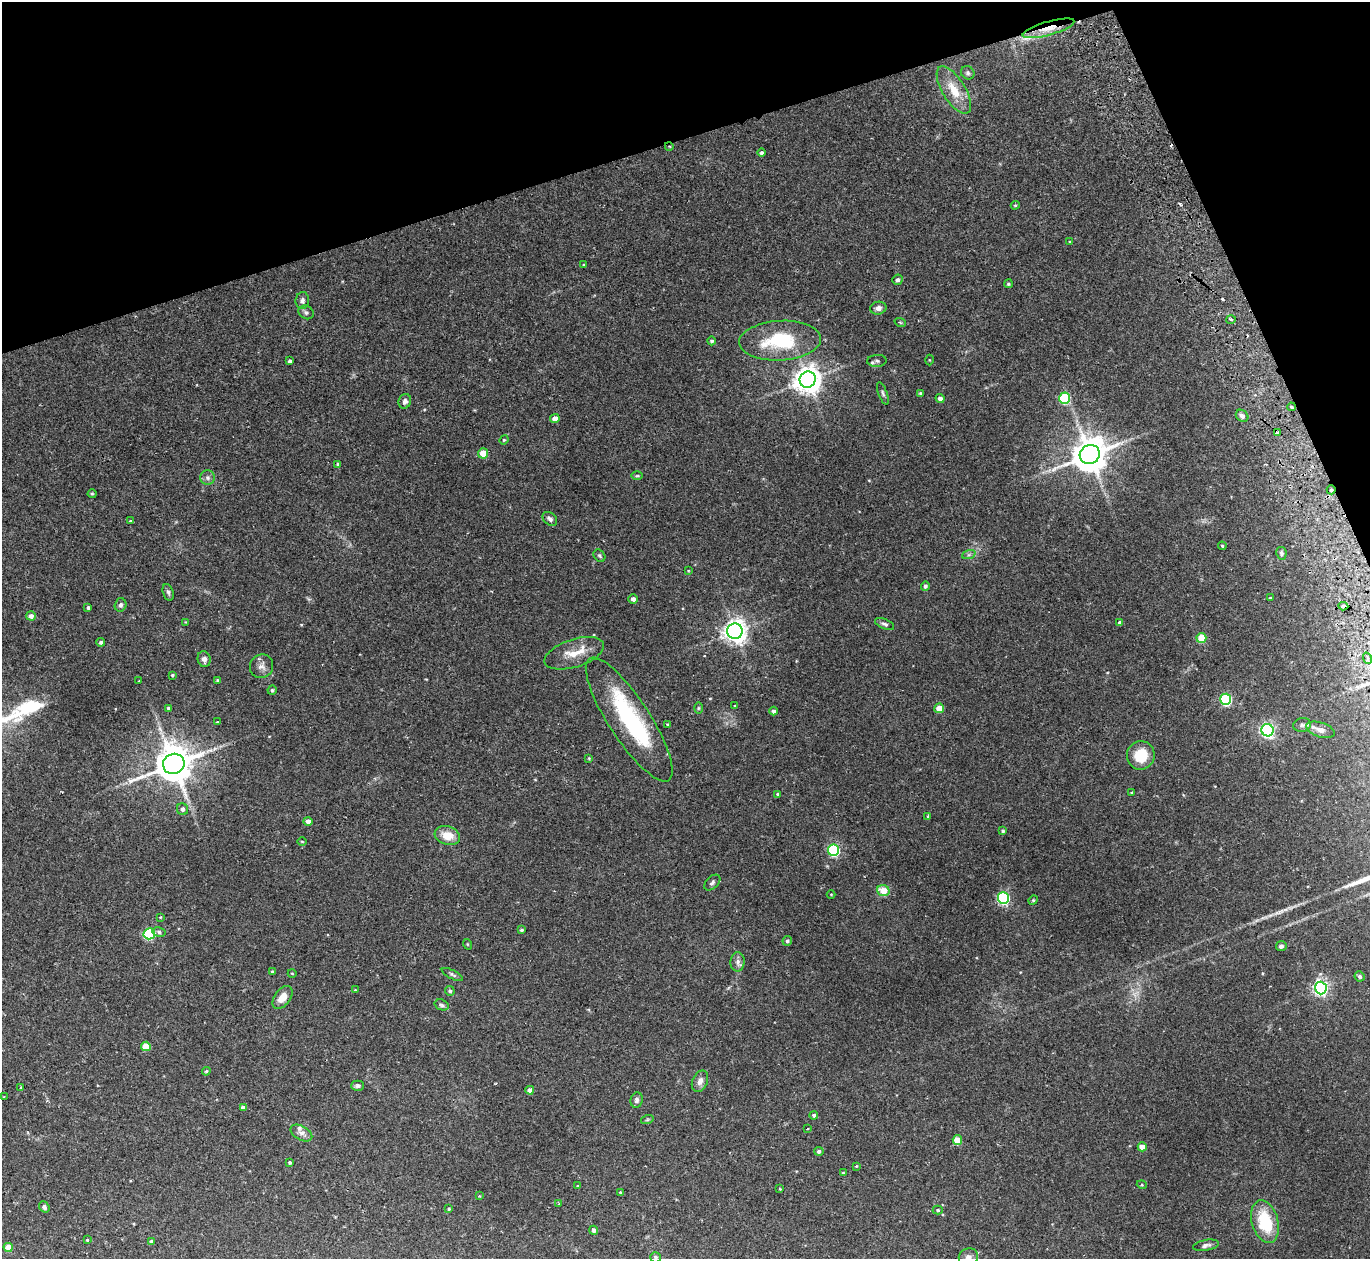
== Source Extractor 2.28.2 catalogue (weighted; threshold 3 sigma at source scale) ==
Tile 3 of 4 x 4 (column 3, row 1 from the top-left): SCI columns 2794-4161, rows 3951-5207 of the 5588 x 5513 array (HDU 1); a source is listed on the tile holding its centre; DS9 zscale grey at full resolution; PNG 1372 x 1261 px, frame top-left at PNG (2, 2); each listed source drawn as its Kron ellipse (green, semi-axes under 4 px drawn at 4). Shown black and unused: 16% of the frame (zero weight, under 2 of 3 exposures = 3% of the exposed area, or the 3 px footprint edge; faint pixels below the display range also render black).
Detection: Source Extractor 2.28.2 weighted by HDU 2 'WHT'; one run over the whole footprint, this tile lists its part. Background 0.0576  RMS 0.005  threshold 0.0227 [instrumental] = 3 sigma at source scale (4.5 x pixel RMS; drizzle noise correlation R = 1.50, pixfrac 1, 0.05/0.05 arcsec/px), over >= 5 px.
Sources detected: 160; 1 too faint to see at this stretch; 1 inside a brighter object's white glare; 4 cosmic-ray / hot-pixel residue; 2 long thin detections or spike segments (spike, bleed or trail) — neither listed nor drawn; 3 inside a brighter listed object's ellipse — not listed separately; the other 149 listed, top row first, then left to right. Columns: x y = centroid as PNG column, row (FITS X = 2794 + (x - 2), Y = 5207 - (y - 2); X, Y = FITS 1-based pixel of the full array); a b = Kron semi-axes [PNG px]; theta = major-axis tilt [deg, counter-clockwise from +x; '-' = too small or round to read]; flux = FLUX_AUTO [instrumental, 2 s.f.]
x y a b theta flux
1049 28 27 7 16 8.2
968 73 7 6 - 1.1
954 90 27 11 -59 9.7
669 146 4 3 - 0.36
761 153 4 4 - 1
1015 205 4 4 - 0.5
1070 242 4 3 - 0.87
584 265 3 3 - 0.71
898 280 5 5 - 1.3
1008 284 4 4 - 0.7
302 300 8 6 83 1.7
878 308 8 6 12 2
306 312 8 6 -28 1.3
1231 319 5 3 - 0.6
900 322 6 3 -20 0.52
712 341 4 4 - 0.84
780 341 41 20 3 32
929 360 5 3 - 0.41
290 361 4 3 - 1.1
877 361 10 6 3 1.3
808 380 8 8 - 570
883 393 12 4 -70 1
920 393 4 4 - 0.59
940 398 4 4 - 1.7
1064 398 5 5 - 42
405 401 7 6 - 1.7
1291 407 4 3 - 0.68
1242 416 7 5 -41 1.7
555 418 5 4 - 3.9
1277 433 3 3 - 1.9
504 440 5 4 - 0.49
483 453 5 5 - 6.4
1090 455 10 9 - 1200
337 464 3 3 - 1.3
637 476 6 4 1 0.59
207 478 7 7 - 1.6
1331 490 4 4 - 0.81
92 494 4 4 - 0.48
550 519 8 6 -42 1.4
130 521 3 3 - 0.48
1222 546 4 3 - 0.7
1281 553 6 5 - 0.96
969 554 7 4 20 0.98
599 556 7 5 -51 0.82
688 571 4 4 - 0.4
925 586 4 4 - 1.1
168 592 8 5 -72 1.2
1270 598 3 3 - 0.38
633 599 4 4 - 1.5
121 605 7 6 - 1.3
1343 606 5 3 - 5
88 608 4 3 - 0.94
31 616 5 4 - 2.2
186 622 4 3 - 0.44
1120 623 4 4 - 1
885 624 10 5 -24 1.3
735 631 7 7 - 360
1201 638 5 5 - 16
101 642 4 4 - 1
574 653 31 14 18 9.7
1367 658 6 3 -73 0.73
204 659 8 6 -76 2.1
261 666 12 11 - 3
172 675 3 3 - 0.59
218 680 3 3 - 0.59
139 681 3 2 - 0.46
272 690 4 4 - 0.73
1226 699 5 5 - 51
735 706 3 2 - 0.46
169 708 4 4 - 1.1
698 708 6 4 89 0.64
939 708 5 4 - 8.5
774 711 4 4 - 1.4
629 720 73 20 -57 58
217 722 4 4 - 0.39
668 725 3 3 - 1.2
1302 725 9 7 9 1.4
1267 730 6 6 - 110
1320 730 15 7 -18 2.9
1141 755 14 14 - 12
589 758 4 3 - 0.45
174 764 11 10 - 1400
1131 792 3 2 - 0.42
777 794 3 3 - 0.51
182 809 6 5 - 1.5
928 816 3 3 - 0.4
308 821 4 4 - 2
1003 831 4 3 - 0.64
447 835 13 9 -16 7.3
302 841 4 3 - 0.4
833 850 5 5 - 65
712 882 9 6 43 1.3
883 891 6 5 - 8.1
831 894 4 3 - 0.34
1003 898 6 5 - 70
1033 900 5 4 - 0.57
160 917 4 4 - 0.45
521 930 3 3 - 0.75
159 932 6 4 -11 1
149 934 6 5 - 52
787 941 5 4 - 1.1
467 944 5 3 - 0.41
1281 946 5 5 - 1.3
738 962 9 7 89 2
272 971 3 3 - 0.62
292 973 4 2 - 0.36
452 974 12 4 -27 0.99
1360 976 5 5 - 1.2
1321 988 6 6 - 130
355 990 4 3 - 0.36
450 991 5 4 - 1
282 997 13 8 53 6
442 1005 7 5 -19 1.1
146 1046 5 4 - 11
206 1071 4 4 - 0.58
700 1081 11 7 64 2.9
358 1086 6 5 - 1.3
20 1088 4 2 - 0.43
530 1090 4 4 - 2.4
4 1097 2 2 - 0.41
637 1100 8 6 75 1.4
243 1107 4 4 - 1.4
814 1115 4 4 - 1
647 1120 6 4 19 0.6
807 1129 3 2 - 0.36
301 1133 12 7 -30 2.4
957 1140 5 4 - 11
1142 1147 4 4 - 7.6
819 1151 5 4 - 1.3
290 1162 3 3 - 0.69
856 1166 3 3 - 0.37
843 1173 4 3 - 0.56
1142 1185 5 3 - 0.41
578 1186 4 3 - 0.59
780 1189 3 3 - 0.4
621 1193 3 3 - 1.3
479 1196 3 3 - 0.47
559 1204 3 3 - 0.47
44 1207 6 4 -51 1.1
449 1209 4 3 - 0.57
938 1210 5 4 - 0.68
1265 1222 22 13 -74 21
594 1230 4 4 - 1.3
87 1240 3 3 - 0.4
151 1241 4 4 - 0.87
1206 1245 13 5 10 1.8
8 1247 5 4 - 5
655 1257 5 5 - 0.95
968 1257 10 8 19 2.6
Overlapping masked pixels (flux is a lower limit): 4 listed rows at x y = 1049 28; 669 146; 1331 490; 1343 606
Isophote crosses this tile's border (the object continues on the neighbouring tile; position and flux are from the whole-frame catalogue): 2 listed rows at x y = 655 1257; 968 1257